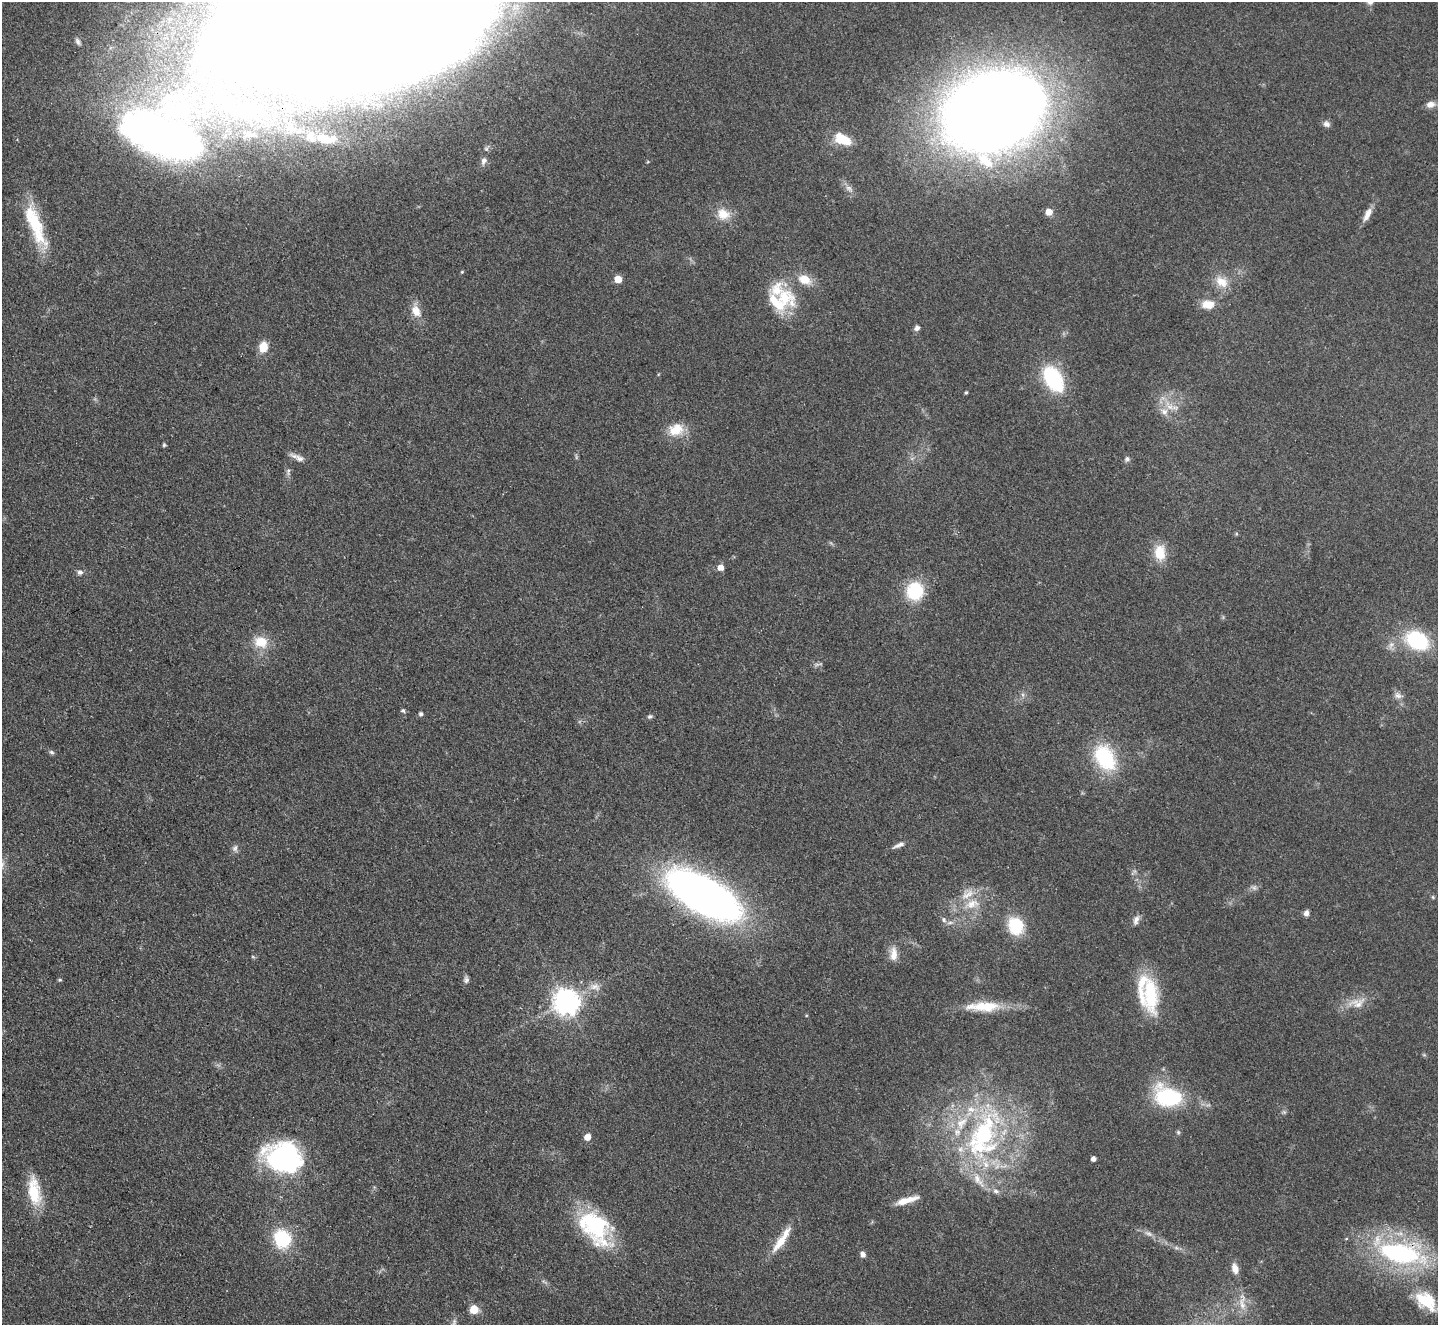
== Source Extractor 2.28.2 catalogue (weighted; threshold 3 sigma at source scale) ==
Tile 7 of 4 x 4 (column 3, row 2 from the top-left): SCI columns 2877-4312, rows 2939-4261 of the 5752 x 5743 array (HDU 1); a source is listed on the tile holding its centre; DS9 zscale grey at full resolution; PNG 1440 x 1327 px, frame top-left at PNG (2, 2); no overlay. Shown black and unused: <1% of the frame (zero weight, under 3 of 4 exposures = <1% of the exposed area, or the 3 px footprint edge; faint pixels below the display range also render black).
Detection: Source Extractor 2.28.2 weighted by HDU 2 'WHT'; one run over the whole footprint, this tile lists its part. Background 0.0851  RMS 0.0062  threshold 0.028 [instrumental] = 3 sigma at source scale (4.5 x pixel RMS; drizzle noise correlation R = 1.50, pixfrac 1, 0.05/0.05 arcsec/px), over >= 5 px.
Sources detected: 104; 2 too faint to see at this stretch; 3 inside a brighter object's white glare — not listed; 13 inside a brighter listed object's ellipse — not listed separately; the other 86 listed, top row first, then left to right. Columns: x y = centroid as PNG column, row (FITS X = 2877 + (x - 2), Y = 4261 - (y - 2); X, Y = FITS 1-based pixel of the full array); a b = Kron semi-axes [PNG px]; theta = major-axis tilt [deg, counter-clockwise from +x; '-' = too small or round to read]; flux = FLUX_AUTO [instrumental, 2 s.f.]
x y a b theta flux
342 19 174 70 7 5900
78 41 10 5 -63 1.6
1430 104 11 7 16 4.6
993 112 66 49 22 1600
1326 124 9 8 - 2.7
157 135 95 31 -21 300
324 139 22 11 -18 9
842 139 17 9 -22 20
486 149 7 5 -45 1.3
484 161 10 6 61 2.7
849 188 11 7 -31 3.2
1049 212 5 5 - 10
723 214 18 15 -28 10
1367 215 19 7 64 5.5
35 225 59 15 -69 36
462 272 4 4 - 0.62
618 279 5 5 - 13
804 279 15 10 -28 11
1222 282 20 13 -35 9.9
784 297 36 24 -20 29
1208 304 17 11 0 7.7
416 311 17 11 -62 7.8
917 328 7 5 32 2.3
263 347 10 8 77 11
1053 379 26 15 -59 57
966 392 4 3 - 0.78
1164 411 11 9 -1 5
676 430 21 16 18 13
164 445 5 4 - 0.96
299 458 20 7 -28 4.2
1127 459 7 6 - 1.7
288 471 12 5 -85 2.1
1160 553 18 13 -88 14
720 567 5 5 - 5.8
80 572 8 7 - 2.1
915 591 15 14 - 38
1417 641 14 10 -26 80
261 642 20 16 -10 13
1391 645 13 7 63 3.4
818 664 14 3 11 1.6
1023 695 6 4 -71 1.3
1398 696 12 8 -15 3.2
403 711 6 5 - 1.1
421 714 5 4 - 1.8
650 716 7 5 22 1.3
51 752 8 6 -31 1.3
1105 758 35 24 -60 41
899 845 17 5 24 3.1
235 848 10 8 86 2.3
1254 888 7 4 -90 1.5
704 895 53 21 -30 670
1433 897 6 5 - 0.81
972 904 23 13 14 13
1306 913 7 6 - 2.8
944 920 9 5 -72 1.8
1136 920 13 7 68 3.1
950 923 10 4 11 2
1016 926 18 15 -68 27
894 954 18 8 89 6.4
60 980 6 4 -1 0.74
466 980 9 7 -88 2
595 987 17 10 -10 5.9
1150 993 43 16 -84 41
567 1001 9 8 - 680
1357 1003 27 14 8 11
983 1006 49 13 1 22
1168 1097 31 22 -21 53
1178 1132 6 5 - 1.1
984 1133 65 38 70 130
587 1137 5 5 - 7.3
284 1157 43 26 -10 100
1093 1159 4 4 - 2.9
34 1191 36 14 -81 22
996 1191 10 6 -16 2.4
907 1200 31 7 16 9.3
595 1227 44 26 -54 65
1149 1233 13 6 -27 3.3
282 1239 17 14 -62 39
780 1242 33 10 52 12
1176 1248 7 4 -2 1.4
1400 1253 53 23 -10 110
863 1254 7 6 - 2.7
1235 1269 12 8 -73 5.3
1426 1301 27 18 -38 22
1242 1303 21 10 -85 8.3
474 1309 5 5 - 19
Overlapping masked pixels (flux is a lower limit): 3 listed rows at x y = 342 19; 704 895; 1400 1253
Isophote crosses this tile's border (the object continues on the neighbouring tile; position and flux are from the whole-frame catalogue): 1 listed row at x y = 342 19